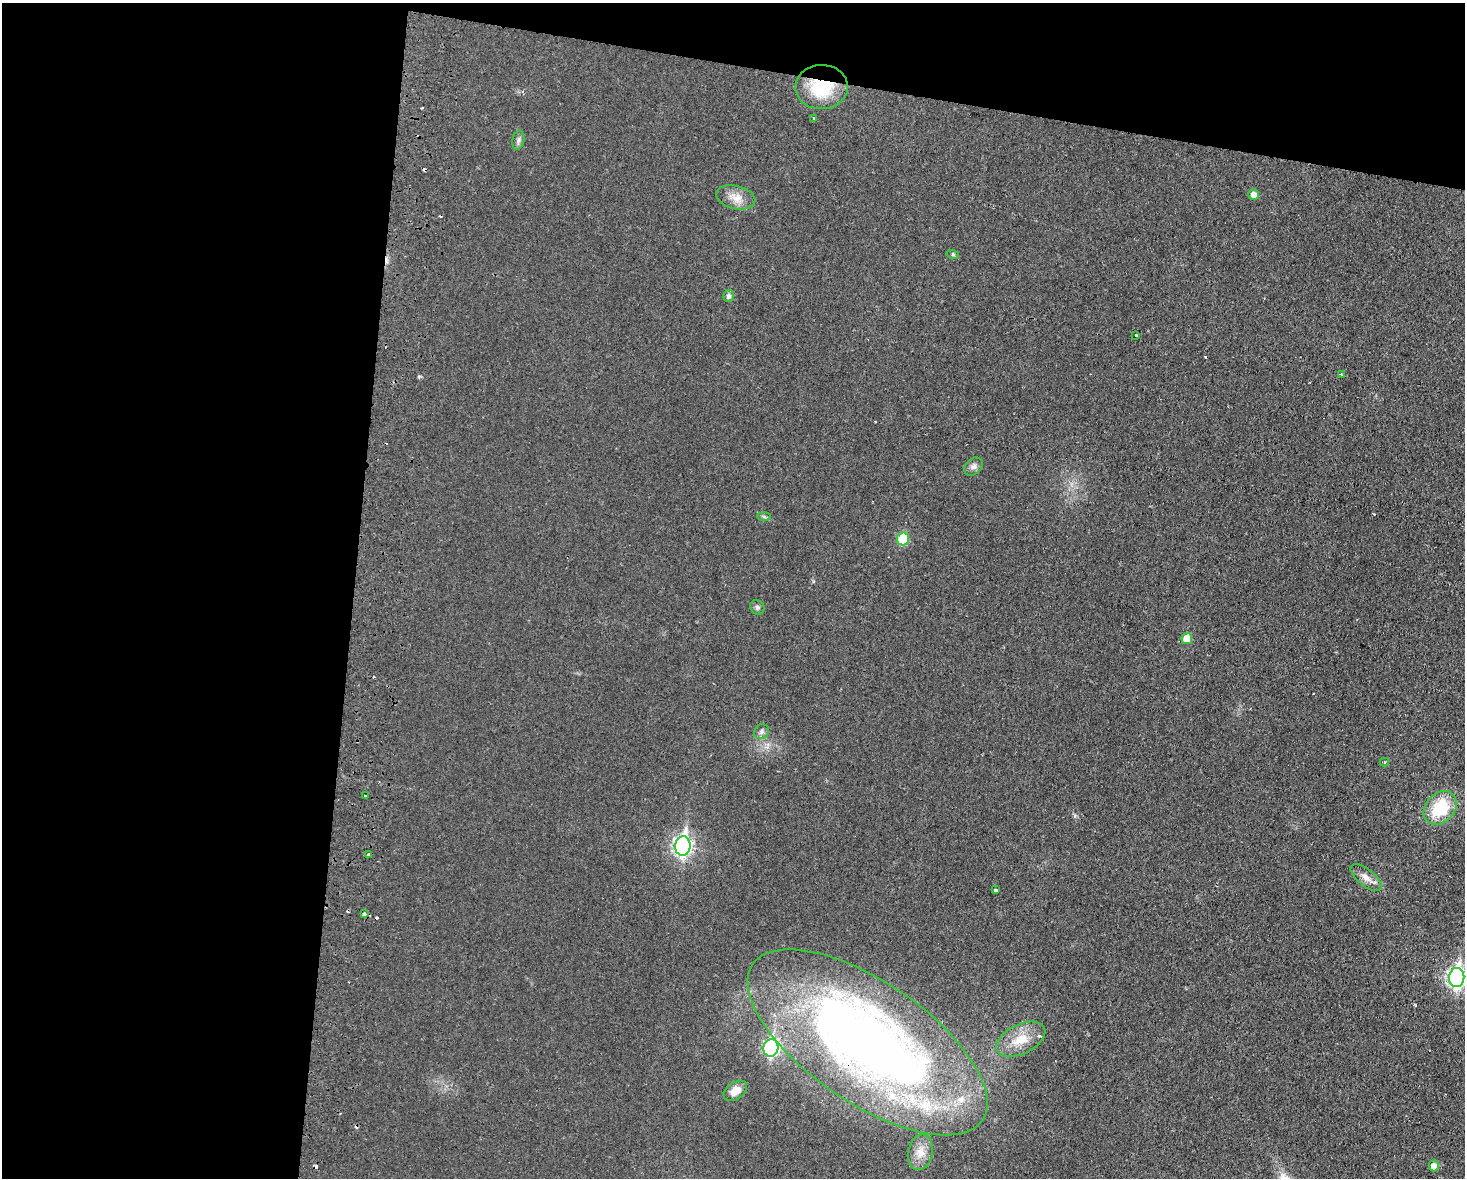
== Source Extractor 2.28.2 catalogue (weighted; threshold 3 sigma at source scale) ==
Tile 1 of 3 x 4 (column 1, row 1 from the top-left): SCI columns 172-1634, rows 3540-4715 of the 4845 x 4726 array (HDU 1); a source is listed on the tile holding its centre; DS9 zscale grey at full resolution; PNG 1467 x 1180 px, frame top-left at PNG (2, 3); each listed source drawn as its Kron ellipse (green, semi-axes under 4 px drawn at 4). Shown black and unused: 30% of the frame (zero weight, under 2 of 3 exposures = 3% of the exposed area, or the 3 px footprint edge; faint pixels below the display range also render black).
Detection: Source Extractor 2.28.2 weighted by HDU 2 'WHT'; one run over the whole footprint, this tile lists its part. Background 0.0351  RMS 0.0056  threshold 0.025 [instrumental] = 3 sigma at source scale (4.5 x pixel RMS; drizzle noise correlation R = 1.50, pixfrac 1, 0.05/0.05 arcsec/px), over >= 5 px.
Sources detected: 40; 8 cosmic-ray / hot-pixel residue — neither listed nor drawn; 2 inside a brighter listed object's ellipse — not listed separately; the other 30 listed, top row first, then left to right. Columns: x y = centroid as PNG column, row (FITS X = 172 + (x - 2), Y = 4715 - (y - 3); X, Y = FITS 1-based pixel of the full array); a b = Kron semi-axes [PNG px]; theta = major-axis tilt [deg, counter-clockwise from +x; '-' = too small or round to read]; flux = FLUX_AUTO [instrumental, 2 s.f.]
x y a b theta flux
822 87 26 22 2 29
814 118 3 2 - 1.2
518 140 9 6 80 1.7
1254 194 5 5 - 3.8
736 197 20 11 -13 6.7
953 255 6 4 -19 0.81
728 296 6 5 - 1.8
1136 335 3 3 - 1.4
1342 375 4 3 - 0.53
973 466 10 7 44 2.1
764 517 7 4 -2 0.94
903 539 6 6 - 19
757 607 7 6 - 1.4
1187 638 5 5 - 7.6
761 732 8 7 - 1.7
1384 762 4 4 - 0.71
365 796 3 3 - 0.89
1440 808 19 14 48 25
683 846 9 7 82 190
368 855 3 3 - 2.2
1366 878 19 8 -38 4.5
996 890 3 3 - 4.5
364 913 3 3 - 2
1457 978 9 7 85 210
1021 1039 26 14 26 13
868 1042 139 60 -34 480
771 1048 9 7 79 98
735 1091 13 8 34 5.5
920 1152 18 12 79 7.3
1434 1166 5 5 - 4.2
Overlapping masked pixels (flux is a lower limit): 2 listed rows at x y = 822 87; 868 1042
Isophote crosses this tile's border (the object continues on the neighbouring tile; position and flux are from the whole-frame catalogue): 1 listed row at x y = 1457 978